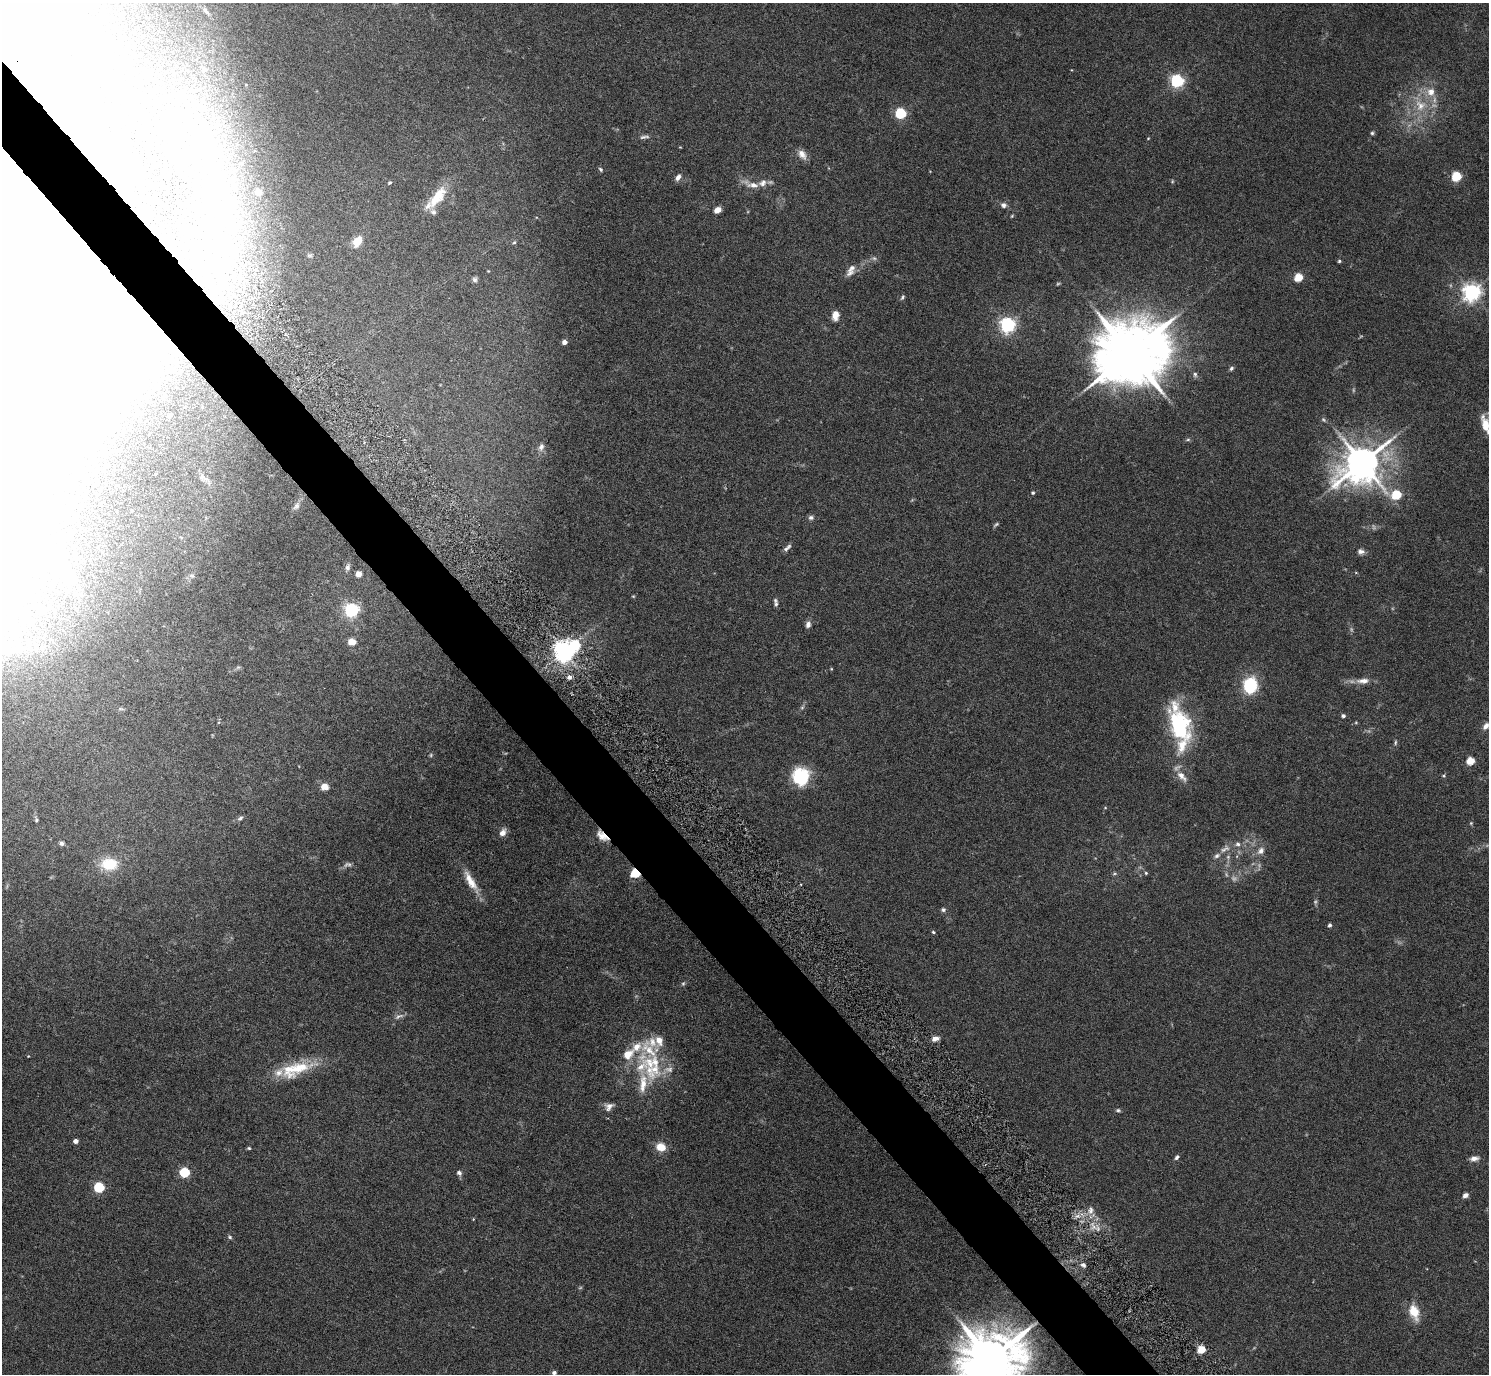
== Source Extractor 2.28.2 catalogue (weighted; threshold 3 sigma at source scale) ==
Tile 11 of 4 x 4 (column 3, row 3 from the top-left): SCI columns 2980-4466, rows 1678-3049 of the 6002 x 5991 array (HDU 1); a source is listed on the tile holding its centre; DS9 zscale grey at full resolution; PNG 1491 x 1376 px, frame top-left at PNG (2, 3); no overlay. Shown black and unused: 5% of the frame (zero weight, under 5 of 9 exposures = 3% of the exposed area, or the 3 px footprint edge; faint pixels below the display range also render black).
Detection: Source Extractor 2.28.2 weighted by HDU 2 'WHT'; one run over the whole footprint, this tile lists its part. Background 0.0656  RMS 0.0033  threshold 0.0133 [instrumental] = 3 sigma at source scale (4.09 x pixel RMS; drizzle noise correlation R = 1.36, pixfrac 0.8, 0.05/0.05 arcsec/px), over >= 5 px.
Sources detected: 163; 11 too faint to see at this stretch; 10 inside a brighter object's white glare — not listed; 19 inside a brighter listed object's ellipse — not listed separately; the other 123 listed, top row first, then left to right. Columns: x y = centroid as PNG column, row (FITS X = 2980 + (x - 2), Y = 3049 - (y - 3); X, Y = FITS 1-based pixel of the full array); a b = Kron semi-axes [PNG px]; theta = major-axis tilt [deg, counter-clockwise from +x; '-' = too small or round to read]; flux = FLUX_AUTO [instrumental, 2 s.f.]
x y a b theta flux
205 11 9 5 -52 0.73
204 70 5 5 - 0.43
1177 81 6 5 - 64
1431 92 13 12 - 3.8
1420 105 17 15 -36 6.9
900 113 5 5 - 33
170 123 13 8 -75 3.9
1372 133 5 5 - 0.49
644 137 15 5 8 1
1148 138 4 3 - 0.24
126 140 3 3 - 0.77
802 154 14 9 -54 2.2
600 169 6 4 -52 0.52
1456 176 5 5 - 19
678 177 9 6 60 1.2
1172 181 6 3 -73 0.32
390 182 5 4 - 0.38
752 184 24 8 -18 3.2
258 192 5 4 - 3.7
437 197 32 12 53 8.7
1003 205 8 7 - 1.1
717 210 6 5 - 2.9
1012 216 5 4 - 0.31
358 241 14 8 54 4.9
514 242 5 4 - 0.4
309 255 7 4 -1 0.41
874 258 6 6 - 0.69
1339 261 4 4 - 0.41
851 270 17 8 62 2.1
1298 277 5 5 - 12
475 280 7 7 - 0.72
1471 292 7 6 - 150
902 297 7 4 55 0.51
835 315 9 6 82 3.3
1007 325 6 6 - 100
564 342 4 4 - 1.8
1130 353 21 17 27 2900
1231 368 6 5 - 0.61
1195 374 7 5 -87 0.73
49 386 105 59 57 110
169 416 5 4 - 0.46
1323 420 8 5 -38 0.58
1485 425 21 10 -75 5.2
1188 439 6 4 1 0.45
541 447 10 7 72 1.3
1362 463 13 10 38 820
202 477 7 7 - 0.81
1033 493 5 4 - 0.44
1396 495 5 5 - 18
296 506 12 7 57 1.4
811 517 7 6 - 0.87
787 548 12 5 44 1.1
1361 551 9 7 -11 1.3
56 564 53 19 -50 20
348 567 8 7 - 0.97
358 574 5 5 - 2.4
192 576 7 4 -2 0.58
633 596 5 4 - 0.28
776 604 6 5 - 0.58
351 610 6 5 - 80
42 611 17 9 15 3.6
9 619 11 6 37 2
808 624 8 6 77 1.3
352 642 5 4 - 7.9
35 645 10 9 - 2.5
7 646 23 6 39 3.6
564 651 7 6 - 260
238 667 7 4 19 0.5
831 669 5 3 - 0.25
569 677 5 5 - 1.5
1363 681 20 8 3 2.8
1250 685 13 11 84 18
802 707 7 5 31 0.52
121 709 9 3 -5 0.54
1343 716 5 4 - 0.77
1486 726 9 7 51 1.5
1180 728 43 23 75 24
1395 743 7 4 83 0.5
1470 761 5 4 - 11
1182 776 18 8 -48 2.8
1444 776 5 4 - 0.38
801 777 17 16 - 16
324 787 9 8 - 2.5
240 818 8 5 36 0.73
36 820 4 4 - 0.45
1471 823 5 4 - 0.3
503 833 9 7 55 1.9
602 836 16 8 -43 3.1
61 843 5 5 - 0.71
1225 849 16 8 30 2.2
1261 851 11 8 58 1.9
109 864 18 13 -1 9.4
635 873 5 5 - 20
1146 873 5 4 - 0.37
1115 874 8 4 9 0.48
470 881 29 9 -61 5.1
943 910 6 6 - 0.68
1330 925 4 4 - 0.84
933 932 4 4 - 0.41
683 983 6 5 - 0.47
399 1016 15 5 22 1.1
935 1038 8 6 19 1.8
28 1056 3 3 - 0.2
652 1062 43 30 -12 18
299 1068 46 17 25 12
609 1106 12 9 37 1.6
1118 1110 6 5 - 0.51
75 1141 4 4 - 1.6
661 1147 9 8 - 4.8
249 1148 4 3 - 0.38
1177 1157 6 4 45 0.75
1474 1158 9 6 8 1.9
184 1172 5 5 - 24
459 1173 7 6 - 0.91
99 1187 5 5 - 25
1465 1195 7 5 30 1.2
1091 1210 11 7 75 1.8
230 1237 6 5 - 0.52
1083 1265 8 5 -23 0.85
1414 1312 18 10 -73 6.3
1201 1350 5 4 - 13
991 1359 19 16 22 2100
554 1373 5 4 - 0.84
Overlapping masked pixels (flux is a lower limit): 3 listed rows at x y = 602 836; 635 873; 991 1359
Isophote crosses this tile's border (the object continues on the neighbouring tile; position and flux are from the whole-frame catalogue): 4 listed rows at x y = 1485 425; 7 646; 1486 726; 991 1359